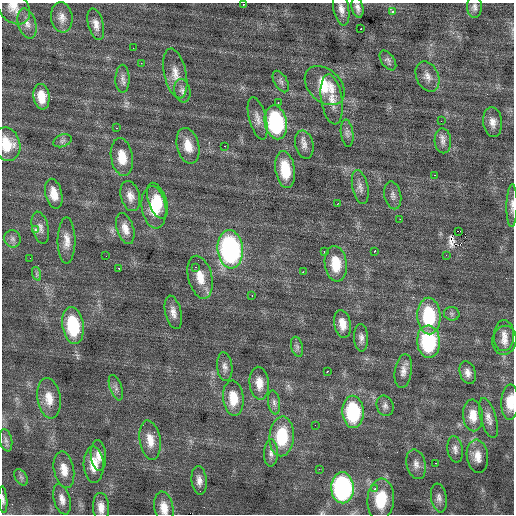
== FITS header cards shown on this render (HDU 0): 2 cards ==
NAXIS1  =                  512 / Axis length
NAXIS2  =                  512 / Axis length

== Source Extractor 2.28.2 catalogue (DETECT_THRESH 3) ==
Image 512 x 512 px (HDU 0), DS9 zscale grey, 1 PNG px = 1 image px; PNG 516 x 516 px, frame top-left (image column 1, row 512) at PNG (2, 3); each listed source drawn as its Kron ellipse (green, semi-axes under 4 px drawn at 4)
Background 0.106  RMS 0.95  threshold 2.84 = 3 sigma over >= 5 px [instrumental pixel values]
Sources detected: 114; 2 with non-positive FLUX_AUTO (blend fragments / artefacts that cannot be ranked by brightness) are neither listed nor drawn; the other 112 listed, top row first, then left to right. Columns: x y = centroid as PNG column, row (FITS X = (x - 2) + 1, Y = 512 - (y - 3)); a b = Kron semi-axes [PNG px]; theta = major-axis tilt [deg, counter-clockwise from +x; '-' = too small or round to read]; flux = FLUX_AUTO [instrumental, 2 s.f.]
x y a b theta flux
243 5 3 3 - 320
13 7 19 14 -49 810
357 7 10 5 -77 270
474 7 11 7 -89 260
341 9 16 7 -79 440
392 11 3 3 - 670
62 17 15 10 -82 510
27 24 15 9 -73 480
96 24 16 7 -76 480
361 29 3 2 - 1100
133 48 2 2 - 33
388 60 11 6 -55 200
141 63 3 3 - 70
175 73 25 11 -78 860
427 76 16 11 -65 530
122 79 14 7 89 330
281 81 12 6 -60 240
325 86 23 16 -43 2100
182 91 12 8 -78 290
41 97 13 8 -82 970
332 99 25 10 -81 890
278 102 3 2 - 75
258 118 22 8 -75 550
441 121 2 2 - 90
276 122 17 11 -79 7500
493 122 15 9 -84 520
117 128 2 2 - 47
347 133 14 6 -82 260
62 141 9 6 19 180
443 141 12 8 -87 360
7 144 17 13 -71 1500
304 145 14 9 -77 410
188 146 18 11 -76 1000
225 146 3 2 - 340
122 157 19 11 -81 1200
285 170 18 9 -81 2100
434 175 3 2 - 170
360 187 17 8 -78 380
54 194 15 8 -77 800
393 195 14 8 -77 300
130 196 15 9 -76 530
157 201 19 9 -71 1300
338 203 3 2 - 110
512 206 21 5 89 350
154 207 21 12 -81 1700
400 219 3 2 - 68
40 228 16 8 -76 380
125 229 16 8 -73 580
35 230 3 3 - 410
458 231 4 2 - 4700
12 239 9 8 - 230
67 241 23 9 -90 660
230 249 19 12 -84 14000
375 251 3 2 - 150
324 252 3 3 - 160
446 255 2 2 - 91
106 256 2 2 - 31
30 258 2 2 - 66
336 264 18 11 -83 1700
195 267 4 3 - 82
119 269 3 2 - 370
303 272 2 2 - 400
37 274 7 4 -71 130
200 277 22 11 -76 1100
252 296 3 2 - 64
173 312 17 8 -77 470
452 314 8 6 -11 160
429 316 18 11 -88 4100
342 324 14 8 -80 720
73 325 18 10 -81 3800
504 336 15 10 88 530
361 338 14 7 -88 310
504 340 14 12 79 570
429 342 16 11 -87 5100
297 347 10 6 -75 200
225 367 14 7 -83 330
403 371 17 8 82 470
327 372 3 2 - 600
468 373 12 7 -73 390
259 383 16 9 -85 790
116 388 13 6 -70 240
49 398 20 11 -82 970
233 398 17 10 -85 1300
274 402 12 6 -81 260
510 402 17 8 88 1100
385 406 10 8 -71 250
353 412 16 10 -87 5100
473 415 16 10 -86 890
488 418 20 8 -74 470
315 425 2 2 - 25
282 436 20 12 86 3000
6 440 11 6 -78 230
150 440 20 10 -81 900
455 449 13 7 -81 320
271 453 13 7 89 320
98 456 15 7 -85 520
477 456 17 10 -83 720
436 463 3 2 - 68
416 464 15 9 -76 460
94 465 18 10 -87 1100
319 469 2 2 - 31
64 470 18 10 -79 850
21 477 9 6 -54 180
199 480 14 7 -84 410
342 488 15 11 -88 12000
375 489 4 3 - 170
439 498 14 8 -81 340
62 499 15 8 -75 490
381 499 21 13 85 2400
3 500 13 4 -85 210
101 507 14 8 -87 590
164 508 16 9 -79 770
At the frame edge (FLAGS 8, measured only in part): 8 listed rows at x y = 243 5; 13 7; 7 144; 512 206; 510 402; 342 488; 3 500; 164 508
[2 non-positive-flux detections neither listed nor drawn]